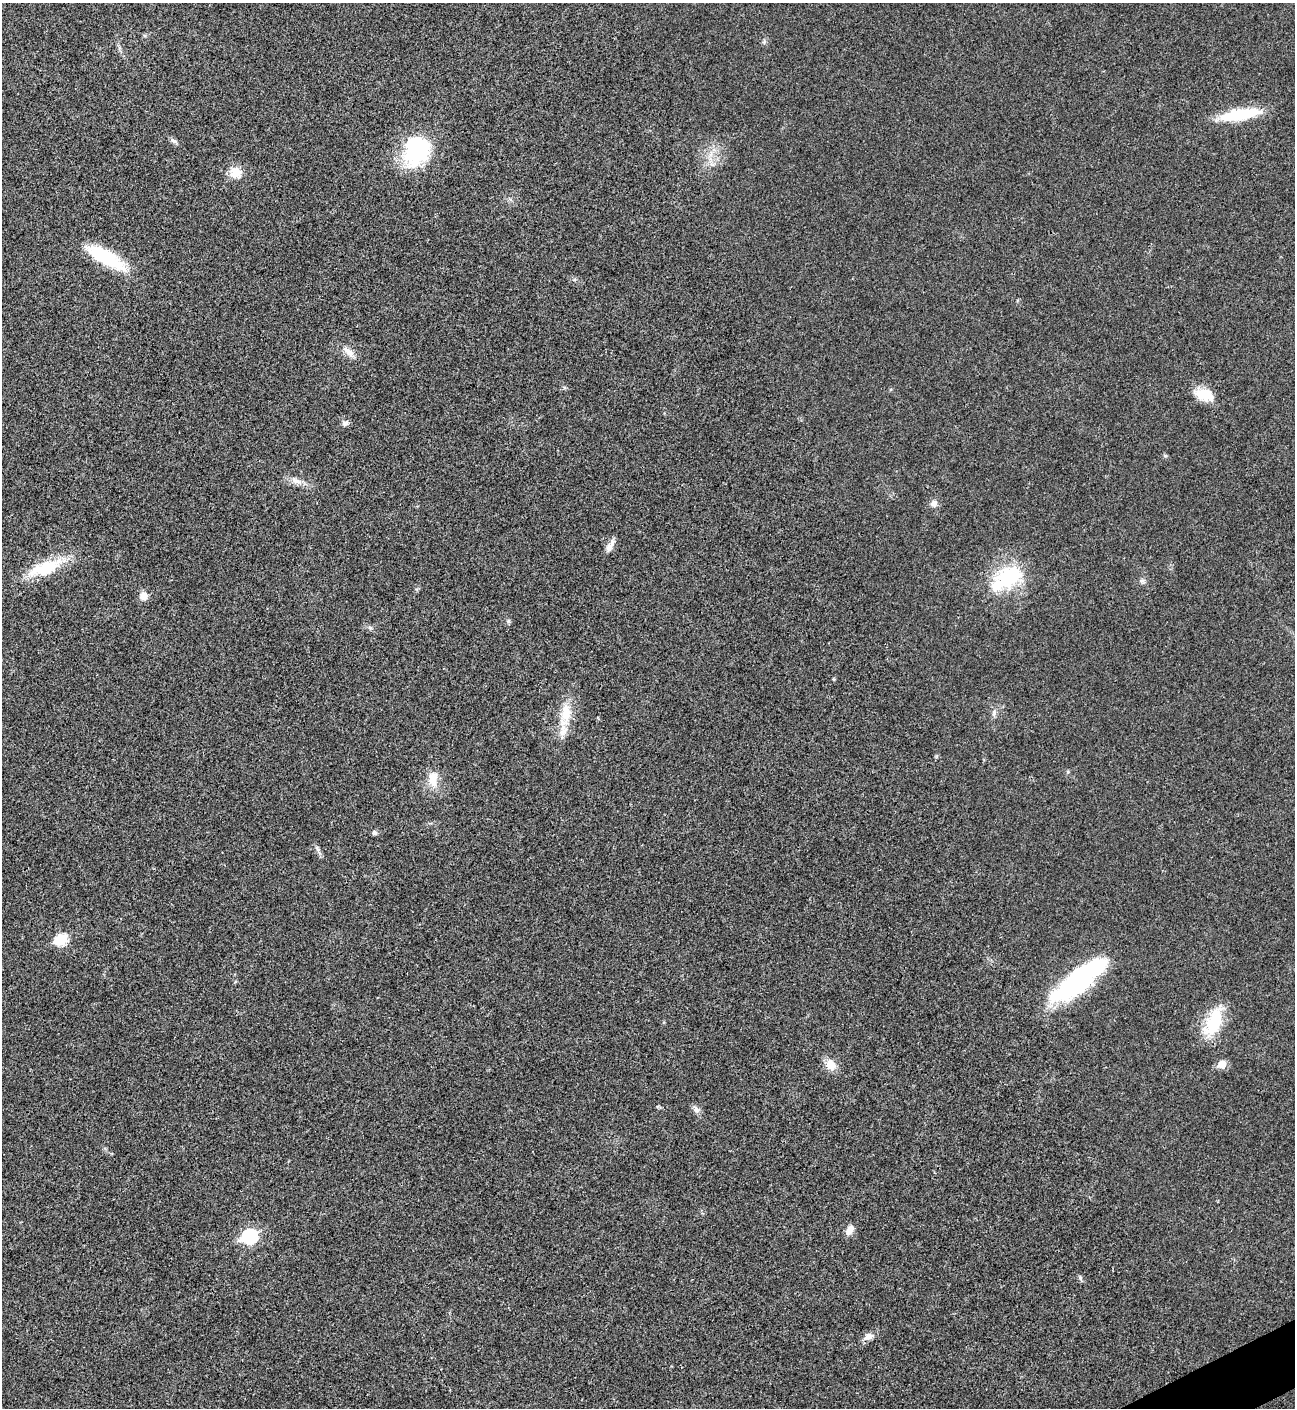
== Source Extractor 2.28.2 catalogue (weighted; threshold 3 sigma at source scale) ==
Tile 6 of 4 x 4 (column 2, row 2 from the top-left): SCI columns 1590-2882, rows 2815-4220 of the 5625 x 5637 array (HDU 1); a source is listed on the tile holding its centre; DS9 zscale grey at full resolution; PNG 1297 x 1410 px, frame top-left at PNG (2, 3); no overlay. Shown black and unused: <1% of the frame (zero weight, under 3 of 4 exposures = <1% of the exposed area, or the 3 px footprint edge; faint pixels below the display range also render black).
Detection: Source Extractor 2.28.2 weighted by HDU 2 'WHT'; one run over the whole footprint, this tile lists its part. Background 0.0192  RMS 0.0056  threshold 0.0252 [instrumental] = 3 sigma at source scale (4.5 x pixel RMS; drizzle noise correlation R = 1.50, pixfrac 1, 0.05/0.05 arcsec/px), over >= 5 px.
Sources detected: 38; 2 inside a brighter object's white glare — not listed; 1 inside a brighter listed object's ellipse — not listed separately; the other 35 listed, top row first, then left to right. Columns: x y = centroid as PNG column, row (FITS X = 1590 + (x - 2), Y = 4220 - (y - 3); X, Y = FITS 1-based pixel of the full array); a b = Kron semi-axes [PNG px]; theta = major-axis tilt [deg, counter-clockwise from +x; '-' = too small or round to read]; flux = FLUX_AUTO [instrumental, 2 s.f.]
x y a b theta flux
1240 114 44 12 10 29
173 141 10 6 -45 1.6
417 151 43 26 54 45
235 172 18 15 -25 7.5
105 257 48 15 -29 32
348 352 19 8 -42 4.7
1204 395 24 13 -15 12
345 423 8 7 - 2.2
1165 456 6 4 -1 0.77
296 481 18 8 -19 4.6
934 503 8 7 - 3
609 547 13 9 72 3.5
45 568 43 15 21 24
1007 578 42 23 34 39
1142 581 8 7 - 1.6
143 596 11 10 - 4
508 621 6 5 - 0.96
370 628 7 4 -2 1
834 679 5 3 - 0.54
566 712 33 14 87 14
994 713 9 6 89 1.8
1068 772 6 3 -71 0.66
433 779 22 12 -85 9.2
374 833 6 6 - 1.4
317 849 12 3 -55 1.4
61 939 7 6 - 42
1077 981 64 22 37 84
1214 1022 40 17 67 23
1222 1064 6 6 - 10
831 1065 16 12 -57 6.7
696 1109 10 7 -71 2.3
850 1230 11 7 61 4.5
249 1236 8 7 - 82
1080 1278 6 5 - 1.1
868 1337 15 8 20 3.5